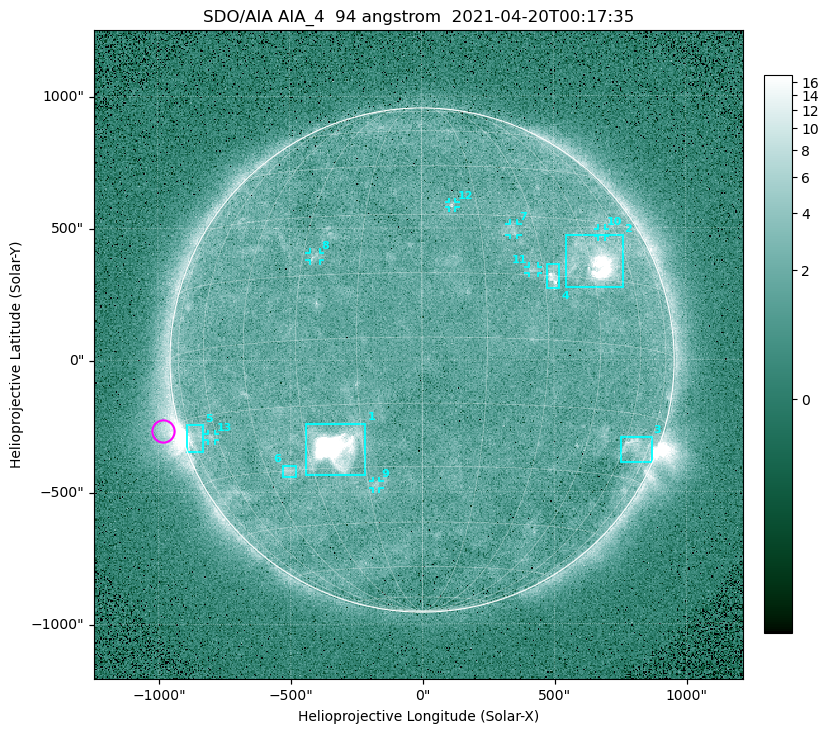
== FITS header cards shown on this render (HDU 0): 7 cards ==
TELESCOP= 'SDO/AIA '
INSTRUME= 'AIA_4   '
WAVELNTH=                   94
WAVEUNIT= 'angstrom'
DATE-OBS= '2021-04-20T00:17:35.12'
CTYPE1  = 'HPLN-TAN'
CTYPE2  = 'HPLT-TAN'

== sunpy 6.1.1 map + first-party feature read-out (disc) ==
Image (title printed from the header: SDO/AIA AIA_4  94 angstrom  2021-04-20T00:17:35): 512 x 512 px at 4.8 arcsec/px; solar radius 955 arcsec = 199 px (full disc in frame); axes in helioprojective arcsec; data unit not stated in the header (colour bar unlabelled)
Orientation: roll -0.137 deg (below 1 deg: not rotated)
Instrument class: DISC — disc imager (sunpy class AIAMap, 94 A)
Bright regions (active regions / flare kernels): reference = the median radial profile (limb darkening/brightening removed); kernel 5 px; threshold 5 sigma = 2.41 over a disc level ~1.73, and >= 1.15x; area >= 9 px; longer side >= 5 px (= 24 arcsec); searched inside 0.97 R_sun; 13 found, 13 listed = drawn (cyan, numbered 1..; 7 of them under ~33 arcsec drawn as corner ticks so the feature stays visible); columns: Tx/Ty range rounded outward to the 10 arcsec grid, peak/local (2 s.f.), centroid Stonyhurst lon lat
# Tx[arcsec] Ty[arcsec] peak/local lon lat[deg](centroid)
1 -440..-210 -440..-240 793 -22 -25
2 540..760 270..470 37 +47 +20
3 750..870 -390..-290 4.3 +67 -22
4 470..520 270..360 6.2 +32 +15
5 -900..-830 -350..-240 6.8 -72 -19
6 -530..-480 -440..-400 3.2 -38 -30
7 330..370 470..520 3.1 +24 +26
8 -430..-380 380..410 3.1 -27 +19
9 -190..-160 -490..-450 3 -13 -35
10 670..700 460..500 2.8 +53 +27
11 400..440 330..360 2.9 +27 +16
12 100..130 580..600 2.9 +8 +33
13 -810..-780 -300..-280 2.8 -63 -20
Off-limb structures (1.02-1.3 R_sun): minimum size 50 px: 5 found; the strongest spans PA ~90..115 deg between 1.02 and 1.21 R_sun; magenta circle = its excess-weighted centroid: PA ~105 deg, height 1.06 R_sun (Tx ~-980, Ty ~-270 arcsec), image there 4.7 x the reference